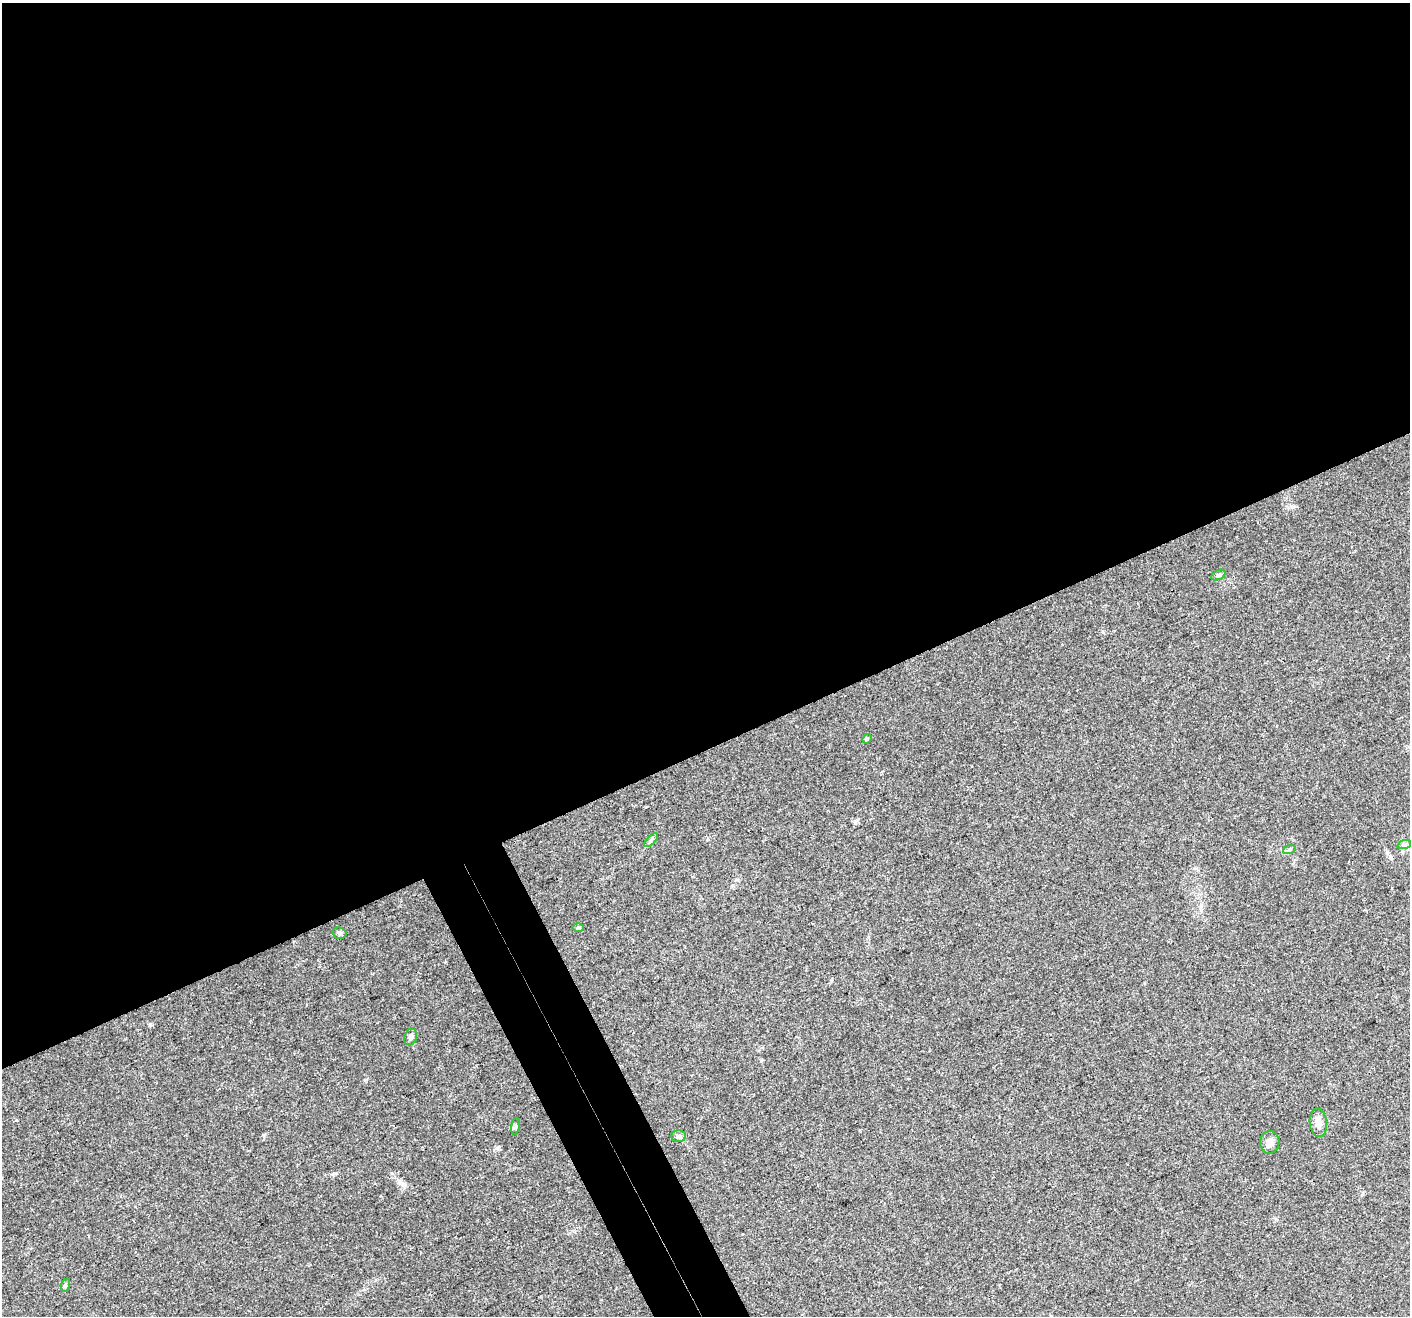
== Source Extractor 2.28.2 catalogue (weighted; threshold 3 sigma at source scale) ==
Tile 2 of 4 x 4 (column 2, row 1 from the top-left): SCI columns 1475-2882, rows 4163-5476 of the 5761 x 5639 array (HDU 1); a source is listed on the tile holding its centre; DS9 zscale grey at full resolution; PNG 1412 x 1318 px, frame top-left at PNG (2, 3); each listed source drawn as its Kron ellipse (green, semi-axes under 4 px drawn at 4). Shown black and unused: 59% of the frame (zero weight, under 3 of 4 exposures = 7% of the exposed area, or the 3 px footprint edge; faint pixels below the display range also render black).
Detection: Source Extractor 2.28.2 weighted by HDU 2 'WHT'; one run over the whole footprint, this tile lists its part. Background 0.0499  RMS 0.0041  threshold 0.0185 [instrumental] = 3 sigma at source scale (4.5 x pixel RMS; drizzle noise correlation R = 1.50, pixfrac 1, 0.0396/0.0396 arcsec/px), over >= 5 px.
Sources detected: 13; all 13 listed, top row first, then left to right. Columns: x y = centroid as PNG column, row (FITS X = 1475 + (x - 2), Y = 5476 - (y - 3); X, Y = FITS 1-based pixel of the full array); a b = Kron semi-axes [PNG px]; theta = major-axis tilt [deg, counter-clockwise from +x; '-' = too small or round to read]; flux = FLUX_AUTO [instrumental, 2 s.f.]
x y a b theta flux
1218 575 7 4 24 0.76
867 739 5 4 - 0.52
651 840 9 3 45 0.8
1404 845 7 4 18 0.87
1289 850 6 4 19 0.58
578 928 6 4 1 0.56
339 933 7 5 -15 0.91
411 1037 8 6 68 1.2
1318 1123 14 8 -84 2.8
515 1126 8 4 82 0.71
678 1136 7 6 - 0.98
1270 1142 11 9 83 2.7
65 1285 7 4 72 0.64
Unlisted compact peaks at least as high as the median listed source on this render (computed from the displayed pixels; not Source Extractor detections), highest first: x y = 150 1025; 497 1148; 365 1080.